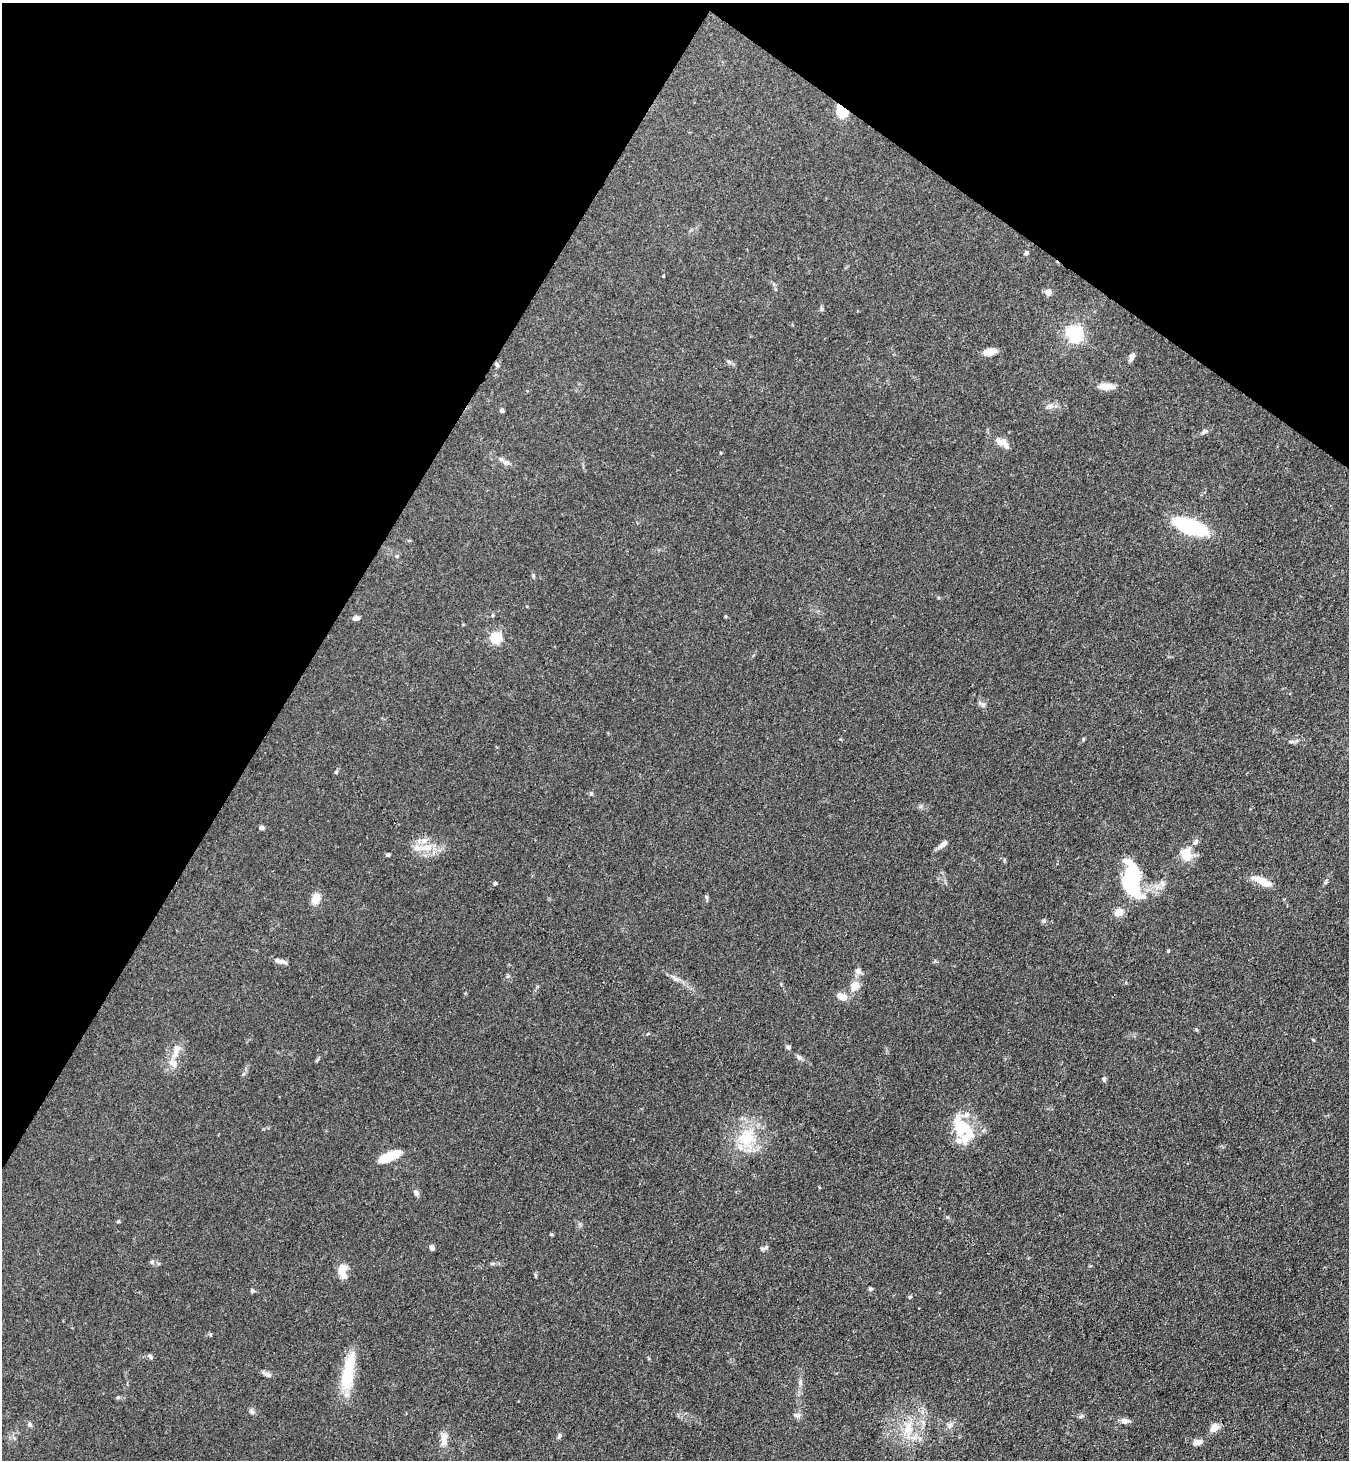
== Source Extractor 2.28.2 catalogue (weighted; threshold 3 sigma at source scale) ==
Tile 2 of 4 x 4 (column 2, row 1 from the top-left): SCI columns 1685-3031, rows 4408-5865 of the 5923 x 5900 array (HDU 1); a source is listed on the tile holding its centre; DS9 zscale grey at full resolution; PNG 1351 x 1462 px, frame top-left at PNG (2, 3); no overlay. Shown black and unused: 29% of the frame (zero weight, under 3 of 4 exposures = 5% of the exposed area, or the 3 px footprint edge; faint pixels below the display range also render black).
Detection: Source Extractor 2.28.2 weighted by HDU 2 'WHT'; one run over the whole footprint, this tile lists its part. Background 0.101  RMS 0.0064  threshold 0.0287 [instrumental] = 3 sigma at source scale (4.5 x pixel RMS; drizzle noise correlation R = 1.50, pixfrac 1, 0.05/0.05 arcsec/px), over >= 5 px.
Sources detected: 81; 2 inside a brighter object's white glare — not listed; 5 inside a brighter listed object's ellipse — not listed separately; the other 74 listed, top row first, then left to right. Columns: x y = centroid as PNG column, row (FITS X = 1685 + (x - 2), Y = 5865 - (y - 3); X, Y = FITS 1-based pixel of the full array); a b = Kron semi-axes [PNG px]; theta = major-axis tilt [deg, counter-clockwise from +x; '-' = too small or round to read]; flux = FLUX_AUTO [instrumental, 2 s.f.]
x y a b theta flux
843 112 12 9 -18 16
1026 253 5 4 - 1.4
663 276 4 3 - 0.49
1048 292 7 6 - 3.8
822 309 6 4 -89 0.94
1074 334 6 6 - 180
989 352 13 8 12 6.3
1132 356 11 6 65 2.4
497 365 7 4 -53 1.1
1106 386 21 8 -4 6.1
1050 406 8 6 48 2.2
502 410 5 5 - 1.2
1003 441 9 8 - 3.4
506 462 10 5 -13 2.1
1191 527 30 11 -18 70
356 618 8 5 7 2.3
496 638 5 5 - 67
983 705 6 6 - 1.7
1083 739 6 3 71 0.67
1291 742 7 4 0 1.2
591 794 6 5 - 0.95
261 828 7 5 0 1.7
1195 842 8 6 49 1.7
943 844 13 5 39 3.3
427 847 14 9 7 7.7
1186 854 15 12 -84 12
388 855 5 5 - 0.98
1262 881 20 7 -26 11
1325 882 7 4 62 1.1
495 883 4 4 - 0.82
1129 885 47 22 -78 41
706 897 6 5 - 1
316 898 13 9 65 6.4
278 961 12 7 -14 2.9
858 971 9 8 - 2.3
508 976 6 3 18 0.8
676 979 10 5 -44 2
855 985 8 6 60 10
841 996 12 8 -22 6
1313 1040 5 3 - 0.58
788 1047 6 5 - 1.2
177 1049 15 10 75 5.9
799 1057 9 6 -29 1.7
174 1064 13 9 -53 4.8
1104 1079 6 5 - 1.5
961 1128 35 22 -82 26
747 1138 27 24 5 26
389 1156 23 7 23 20
416 1193 7 6 - 2
118 1221 6 3 20 0.65
432 1247 6 5 - 2.2
762 1248 7 5 12 1.4
152 1262 7 5 44 1.2
343 1271 20 10 -80 7.8
870 1289 5 4 - 1.1
252 1291 6 5 - 0.91
910 1297 5 4 - 0.78
210 1335 6 4 -61 0.75
150 1356 8 5 -45 1.3
348 1372 48 13 80 27
267 1374 12 5 -25 2.5
800 1382 7 4 -73 1.2
118 1397 6 4 19 0.85
252 1412 8 7 - 1.6
796 1415 10 5 -13 1.8
1081 1416 7 4 36 1
1125 1421 9 7 3 2.9
30 1425 7 6 - 1.3
950 1425 8 4 36 1.8
1214 1428 12 8 30 5
908 1429 27 12 83 14
559 1436 9 4 72 1.2
444 1438 17 8 89 5.6
1197 1442 9 6 18 3.8
Overlapping masked pixels (flux is a lower limit): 1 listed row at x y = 843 112
Unlisted compact peaks at least as high as the median listed source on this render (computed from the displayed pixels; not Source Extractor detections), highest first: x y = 336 772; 533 575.